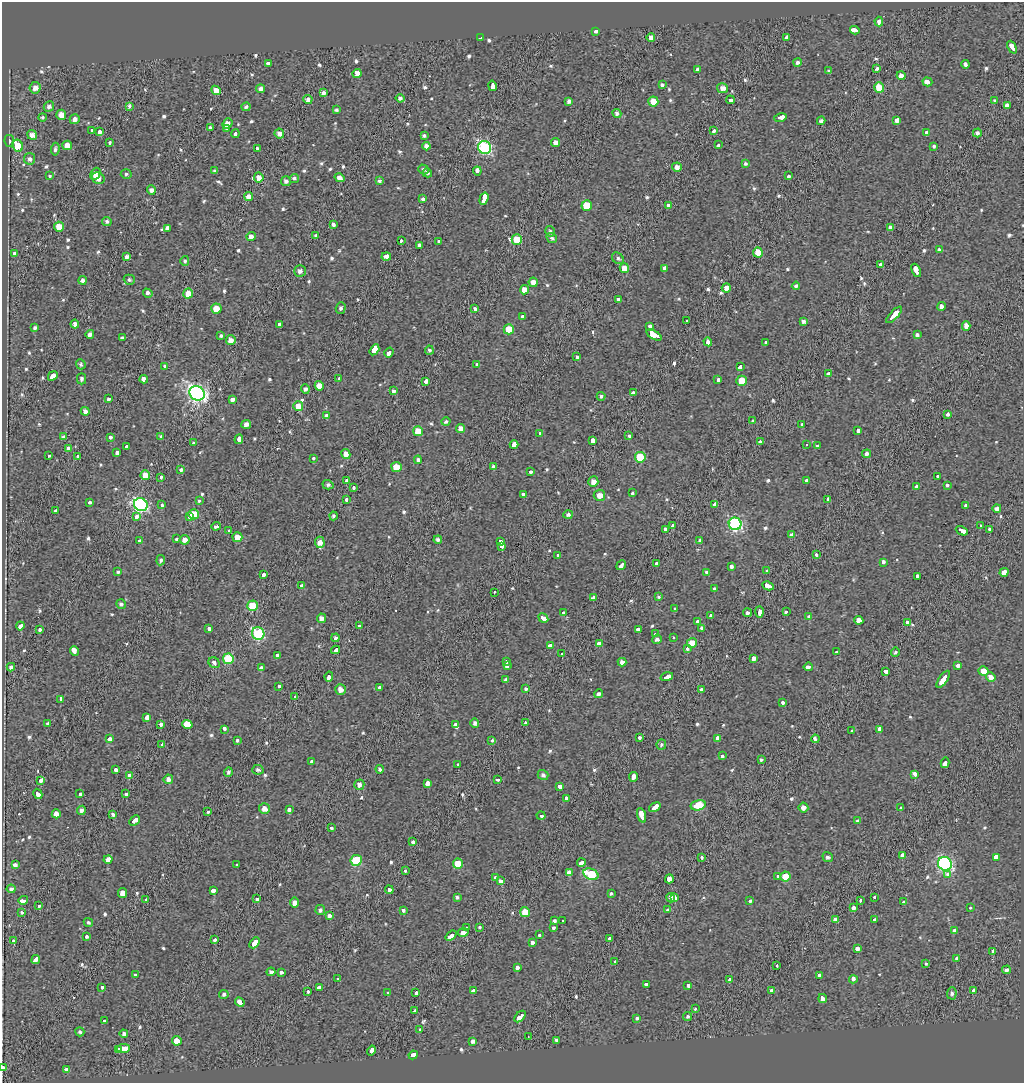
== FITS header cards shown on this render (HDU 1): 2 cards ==
NAXIS1  =                 1022
NAXIS2  =                 1081

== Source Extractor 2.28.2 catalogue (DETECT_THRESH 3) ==
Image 1022 x 1081 px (HDU 1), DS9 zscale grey, 1 PNG px = 1 image px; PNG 1026 x 1085 px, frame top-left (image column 1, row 1081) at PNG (2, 2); each listed source drawn as its Kron ellipse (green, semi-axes under 4 px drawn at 4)
Background -0.0878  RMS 0.059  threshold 0.178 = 3 sigma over >= 5 px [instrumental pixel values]
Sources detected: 651; of the 651, the 500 brightest by FLUX_AUTO listed and drawn (151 fainter detections omitted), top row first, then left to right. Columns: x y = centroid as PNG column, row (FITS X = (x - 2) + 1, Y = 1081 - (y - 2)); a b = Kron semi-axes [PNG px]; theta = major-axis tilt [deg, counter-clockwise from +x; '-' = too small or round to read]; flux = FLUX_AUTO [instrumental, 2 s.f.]
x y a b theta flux
879 22 5 4 - 12
855 30 5 3 - 300
595 31 4 3 - 49
787 37 3 3 - 130
480 38 4 2 - 8
651 38 4 4 - 22
1012 47 7 3 -63 150
798 62 4 3 - 11
268 63 4 3 - 120
965 64 4 3 - 77
876 69 3 3 - 32
698 70 3 3 - 110
828 70 3 3 - 31
357 74 4 4 - 37
901 76 4 4 - 26
927 82 5 3 - 200
662 84 4 3 - 37
492 86 5 3 - 420
879 87 5 5 - 86
35 88 6 5 - 25
723 88 5 5 - 26
261 89 4 4 - 14
216 90 5 4 - 37
323 93 4 4 - 15
400 98 4 4 - 13
308 99 4 4 - 18
730 100 4 3 - 84
569 101 4 4 - 13
995 101 4 3 - 7.8
653 102 5 5 - 65
49 106 5 5 - 14
129 106 4 3 - 11
1007 106 3 3 - 200
246 107 4 4 - 10
336 110 4 3 - 9
617 113 4 4 - 12
61 115 5 5 - 32
43 117 4 4 - 8.5
780 118 6 3 14 160
75 119 5 4 - 19
897 120 4 3 - 110
821 121 4 3 - 14
227 124 5 4 - 26
210 128 3 3 - 69
226 128 4 3 - 8
91 130 3 3 - 27
714 130 3 3 - 150
99 132 3 3 - 83
927 132 4 3 - 41
977 133 4 4 - 13
235 134 4 3 - 38
279 134 5 4 - 20
32 135 5 4 - 28
424 136 4 3 - 8.7
9 141 6 4 -80 11
110 143 3 3 - 19
556 143 4 4 - 24
18 145 6 5 - 90
67 145 5 4 - 37
718 145 4 3 - 29
426 146 4 4 - 20
934 146 4 3 - 7.9
485 147 7 6 - 610
55 149 6 4 83 10
257 149 3 3 - 110
30 159 6 5 - 14
745 164 4 4 - 7.5
677 167 5 4 - 25
423 169 5 4 - 11
215 171 4 3 - 11
477 171 4 3 - 92
427 173 5 4 - 8.9
95 174 6 4 63 18
126 174 5 4 - 7.4
49 175 3 3 - 42
788 176 3 3 - 43
259 177 5 5 - 25
98 178 6 5 - 30
294 178 5 4 - 9.2
340 178 5 4 - 18
286 181 5 5 - 13
379 181 4 3 - 8.1
151 190 4 4 - 17
249 197 4 4 - 28
423 199 4 4 - 12
484 199 6 3 73 470
669 205 4 3 - 66
587 206 5 5 - 120
107 221 5 4 - 9.8
333 225 4 3 - 11
59 227 5 5 - 47
890 227 4 4 - 15
167 228 4 3 - 240
550 231 5 4 - 8.1
251 236 4 4 - 24
316 236 4 4 - 14
552 238 5 4 - 10
517 240 5 5 - 91
401 241 3 3 - 45
439 241 3 3 - 48
419 245 4 3 - 12
939 250 4 3 - 8.8
758 253 5 5 - 76
14 254 3 3 - 200
386 256 5 4 - 23
127 257 4 4 - 18
618 258 6 5 - 9.9
185 261 5 4 - 8.5
881 265 3 3 - 76
624 268 5 4 - 38
665 268 4 3 - 96
916 270 7 3 -65 220
300 271 6 6 - 17
83 280 4 4 - 16
129 280 5 5 - 7.9
533 282 5 4 - 27
796 286 4 4 - 13
726 288 4 4 - 23
524 290 4 4 - 40
148 293 5 3 - 46
188 293 5 4 - 52
619 299 4 3 - 62
941 307 4 4 - 16
341 308 5 5 - 9.8
216 309 5 5 - 66
475 309 4 3 - 14
894 315 11 3 46 310
522 316 3 3 - 56
687 321 3 3 - 28
803 321 4 3 - 12
75 324 4 4 - 20
280 324 3 3 - 43
650 326 3 3 - 110
966 326 5 4 - 27
35 328 4 3 - 9
509 329 5 5 - 99
90 334 4 4 - 17
654 335 8 4 -29 760
917 335 4 3 - 53
221 336 3 3 - 26
122 338 3 3 - 170
231 340 5 4 - 27
708 342 4 4 - 15
765 342 3 3 - 50
374 350 6 3 58 680
429 350 4 4 - 9.7
389 352 5 3 - 120
577 357 3 3 - 37
81 364 5 4 - 8.7
477 364 3 3 - 28
165 366 3 3 - 55
740 367 4 3 - 40
828 374 4 3 - 130
53 376 5 3 - 150
81 379 6 4 89 9.2
144 379 4 3 - 68
339 379 3 3 - 31
718 380 3 3 - 41
426 381 3 3 - 160
741 381 5 5 - 78
319 386 5 4 - 35
305 389 4 4 - 13
394 391 4 3 - 54
197 393 8 7 - 1600
633 393 4 3 - 430
601 396 4 4 - 8.9
109 399 3 3 - 42
232 399 4 3 - 62
298 406 5 5 - 54
85 411 4 4 - 20
948 414 3 3 - 40
326 415 4 3 - 75
753 421 3 3 - 62
446 422 4 4 - 9.1
246 424 5 4 - 15
802 424 3 3 - 37
461 428 4 4 - 27
858 430 4 3 - 95
418 431 5 5 - 67
540 433 3 3 - 28
629 436 3 3 - 64
63 437 4 3 - 8.8
111 437 3 3 - 45
161 437 4 4 - 8.2
239 439 5 3 - 93
593 440 3 3 - 890
760 442 4 3 - 10
194 443 3 3 - 52
514 445 4 3 - 310
807 445 3 3 - 80
818 445 3 3 - 86
126 446 3 3 - 22
68 448 3 3 - 93
117 452 4 3 - 46
346 454 5 4 - 24
867 454 4 4 - 15
48 456 3 3 - 100
78 456 3 3 - 40
640 457 5 5 - 160
313 458 3 3 - 26
418 460 4 4 - 10
493 466 3 3 - 8.8
396 467 5 5 - 77
181 470 3 3 - 48
531 472 4 3 - 29
145 475 5 4 - 47
161 477 3 3 - 27
938 477 3 3 - 38
806 480 4 3 - 52
346 481 3 3 - 76
593 482 5 5 - 30
328 485 5 4 - 10
947 485 3 3 - 42
917 486 3 3 - 69
354 487 3 3 - 46
632 493 3 3 - 27
523 494 4 3 - 86
599 495 6 5 - 34
828 499 4 3 - 94
199 500 3 3 - 52
347 500 3 3 - 42
90 502 3 3 - 41
715 504 4 3 - 80
141 505 7 6 - 760
162 505 3 3 - 29
966 506 3 3 - 59
997 508 4 4 - 14
56 511 3 3 - 36
194 514 5 5 - 130
568 514 4 4 - 12
137 516 4 3 - 97
334 516 4 4 - 9.3
189 517 3 3 - 61
735 524 6 6 - 720
216 526 4 3 - 51
673 526 4 3 - 130
980 526 3 3 - 19
665 529 3 3 - 33
989 529 3 3 - 51
229 530 3 3 - 23
962 531 6 3 -25 200
791 534 4 3 - 81
237 537 5 5 - 52
176 539 3 3 - 31
140 540 3 3 - 90
185 540 5 5 - 27
438 540 4 4 - 13
501 541 3 3 - 80
700 541 3 3 - 46
320 542 6 5 - 31
502 546 3 3 - 86
816 554 3 3 - 35
558 555 3 3 - 33
161 560 5 4 - 9
883 562 3 3 - 99
656 564 3 3 - 30
621 565 5 3 - 120
731 566 3 3 - 41
766 571 4 3 - 51
118 572 4 3 - 7.8
707 572 3 3 - 37
1004 572 5 3 - 270
263 575 4 3 - 66
917 576 3 3 - 80
302 586 4 3 - 89
768 586 6 3 -27 160
714 589 4 3 - 7.8
494 592 3 3 - 25
593 597 4 3 - 24
659 597 4 4 - 7.6
121 604 5 4 - 9
252 606 5 5 - 140
675 608 3 3 - 17
759 612 5 3 - 140
786 612 3 3 - 44
563 613 3 3 - 60
747 613 4 3 - 67
711 616 4 3 - 80
809 616 3 3 - 77
321 618 5 4 - 19
543 618 5 3 - 120
859 620 4 4 - 27
697 622 3 3 - 89
907 623 4 4 - 110
20 626 4 3 - 110
359 626 4 3 - 43
209 628 4 3 - 63
702 628 4 3 - 59
638 629 3 3 - 260
39 630 3 3 - 38
258 634 6 6 - 380
656 634 3 3 - 37
335 638 4 4 - 12
673 638 3 3 - 18
657 639 5 4 - 14
692 643 5 5 - 66
599 644 3 3 - 170
550 645 3 3 - 110
687 649 3 3 - 32
335 650 4 3 - 77
74 651 5 3 - 160
837 652 4 3 - 69
895 652 5 4 - 10
562 654 3 3 - 57
277 655 3 3 - 50
754 658 4 3 - 74
228 659 5 5 - 200
506 661 3 3 - 37
622 662 4 4 - 23
214 663 6 5 - 15
958 665 3 3 - 82
507 666 4 3 - 71
11 667 4 4 - 12
808 667 4 3 - 130
261 668 4 3 - 170
984 671 5 4 - 46
886 672 4 3 - 70
329 676 5 3 - 180
667 677 6 3 15 130
991 677 5 4 - 30
943 679 10 3 55 270
506 680 4 3 - 10
279 686 3 3 - 25
379 687 3 3 - 58
525 688 3 3 - 30
340 689 5 5 - 30
701 689 4 3 - 7.5
599 694 4 4 - 13
295 696 3 3 - 200
61 699 4 3 - 87
782 702 3 3 - 48
147 717 4 4 - 170
47 723 3 3 - 29
475 723 4 4 - 11
525 723 3 3 - 46
161 724 3 3 - 48
187 724 5 3 - 2900
456 725 4 3 - 460
224 729 3 3 - 130
880 729 4 3 - 260
852 731 3 3 - 41
639 737 3 3 - 38
717 738 4 3 - 82
110 739 4 3 - 65
815 739 4 3 - 99
237 740 3 3 - 34
492 741 3 3 - 42
661 744 5 5 - 9.1
162 745 3 3 - 38
722 756 3 3 - 30
761 760 3 3 - 7.6
312 761 4 3 - 23
945 763 5 3 - 420
458 765 4 3 - 33
380 769 4 4 - 8.5
116 770 4 3 - 53
258 770 6 5 - 12
228 772 4 4 - 9.1
915 774 4 3 - 93
543 775 5 5 - 14
130 776 4 3 - 320
633 777 5 3 - 140
168 779 5 5 - 24
498 779 3 3 - 200
41 781 3 3 - 300
427 783 4 3 - 150
359 785 5 5 - 18
560 787 4 3 - 58
38 794 5 3 - 150
80 794 3 3 - 53
126 794 3 3 - 40
566 798 4 3 - 61
698 805 7 5 13 180
655 807 6 3 34 260
803 807 5 5 - 22
900 808 3 3 - 55
264 809 5 5 - 29
81 810 4 4 - 11
289 810 4 3 - 70
208 812 3 3 - 29
56 814 4 4 - 29
113 814 4 3 - 10
541 815 4 3 - 150
641 815 7 3 -72 450
135 821 6 3 43 130
857 821 4 3 - 41
331 828 3 3 - 34
413 842 3 3 - 41
902 855 3 3 - 280
702 857 3 3 - 30
828 857 5 4 - 10
996 857 4 4 - 280
108 859 4 3 - 230
356 860 5 5 - 230
581 863 4 3 - 170
458 864 5 5 - 86
945 864 7 6 - 810
15 865 4 4 - 19
237 865 3 3 - 40
405 871 3 3 - 24
569 872 4 3 - 590
591 874 8 5 -25 200
948 874 3 3 - 38
778 876 4 3 - 24
785 876 5 5 - 82
495 878 3 3 - 27
669 879 4 4 - 28
500 881 4 3 - 90
11 889 4 4 - 14
389 890 4 3 - 270
213 891 4 3 - 100
122 893 5 4 - 34
611 894 3 3 - 37
457 897 4 3 - 8.9
875 897 3 3 - 24
671 898 5 3 - 120
675 898 4 3 - 73
146 899 3 3 - 32
257 899 3 3 - 39
23 900 5 3 - 120
861 900 3 3 - 28
750 901 3 3 - 31
904 902 3 3 - 75
295 903 5 4 - 23
39 905 3 3 - 60
854 908 3 3 - 130
970 908 3 3 - 34
320 910 5 4 - 11
404 910 3 3 - 99
668 910 3 3 - 29
21 912 3 3 - 22
525 912 5 5 - 72
329 916 4 3 - 74
836 920 4 3 - 170
874 920 3 3 - 43
554 921 4 4 - 44
563 921 3 3 - 17
88 923 5 4 - 8.9
466 927 3 3 - 40
479 927 3 3 - 58
554 928 3 3 - 54
954 931 4 3 - 140
463 932 5 3 - 210
540 935 3 3 - 100
451 936 6 3 39 64
86 937 3 3 - 52
609 938 3 3 - 86
214 940 4 3 - 39
14 941 3 3 - 31
532 942 4 3 - 78
255 943 6 3 49 400
858 949 3 3 - 250
992 951 3 3 - 460
956 959 3 3 - 130
36 960 5 3 - 170
615 961 3 3 - 28
925 963 3 3 - 28
777 965 3 2 - 26
517 968 4 3 - 42
1007 970 4 4 - 12
271 972 4 4 - 15
281 973 3 3 - 37
135 975 3 3 - 20
819 975 3 3 - 71
338 979 3 3 - 31
853 979 4 3 - 95
729 980 4 3 - 32
646 984 4 3 - 71
688 985 4 3 - 86
102 987 3 3 - 27
319 988 3 3 - 160
473 990 4 3 - 57
973 990 3 3 - 160
772 991 3 3 - 140
308 992 3 3 - 22
387 993 3 3 - 53
416 993 3 3 - 63
952 993 6 5 - 11
224 994 5 4 - 9.5
822 999 4 3 - 150
240 1002 5 3 - 110
695 1009 3 3 - 28
414 1011 3 3 - 38
520 1016 7 3 45 150
687 1016 4 4 - 8.1
637 1018 3 3 - 23
104 1021 3 3 - 35
420 1030 4 3 - 89
80 1032 5 4 - 9.4
124 1034 4 4 - 14
528 1037 3 2 - 12
557 1040 3 3 - 62
177 1041 5 4 - 52
473 1041 4 4 - 17
123 1048 7 3 3 230
119 1049 4 3 - 120
371 1051 5 3 - 700
413 1055 5 3 - 120
3 1068 3 3 - 230
67 1070 4 3 - 200
At the frame edge (FLAGS 8, measured only in part): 1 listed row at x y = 3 1068
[151 fainter detections neither listed nor drawn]